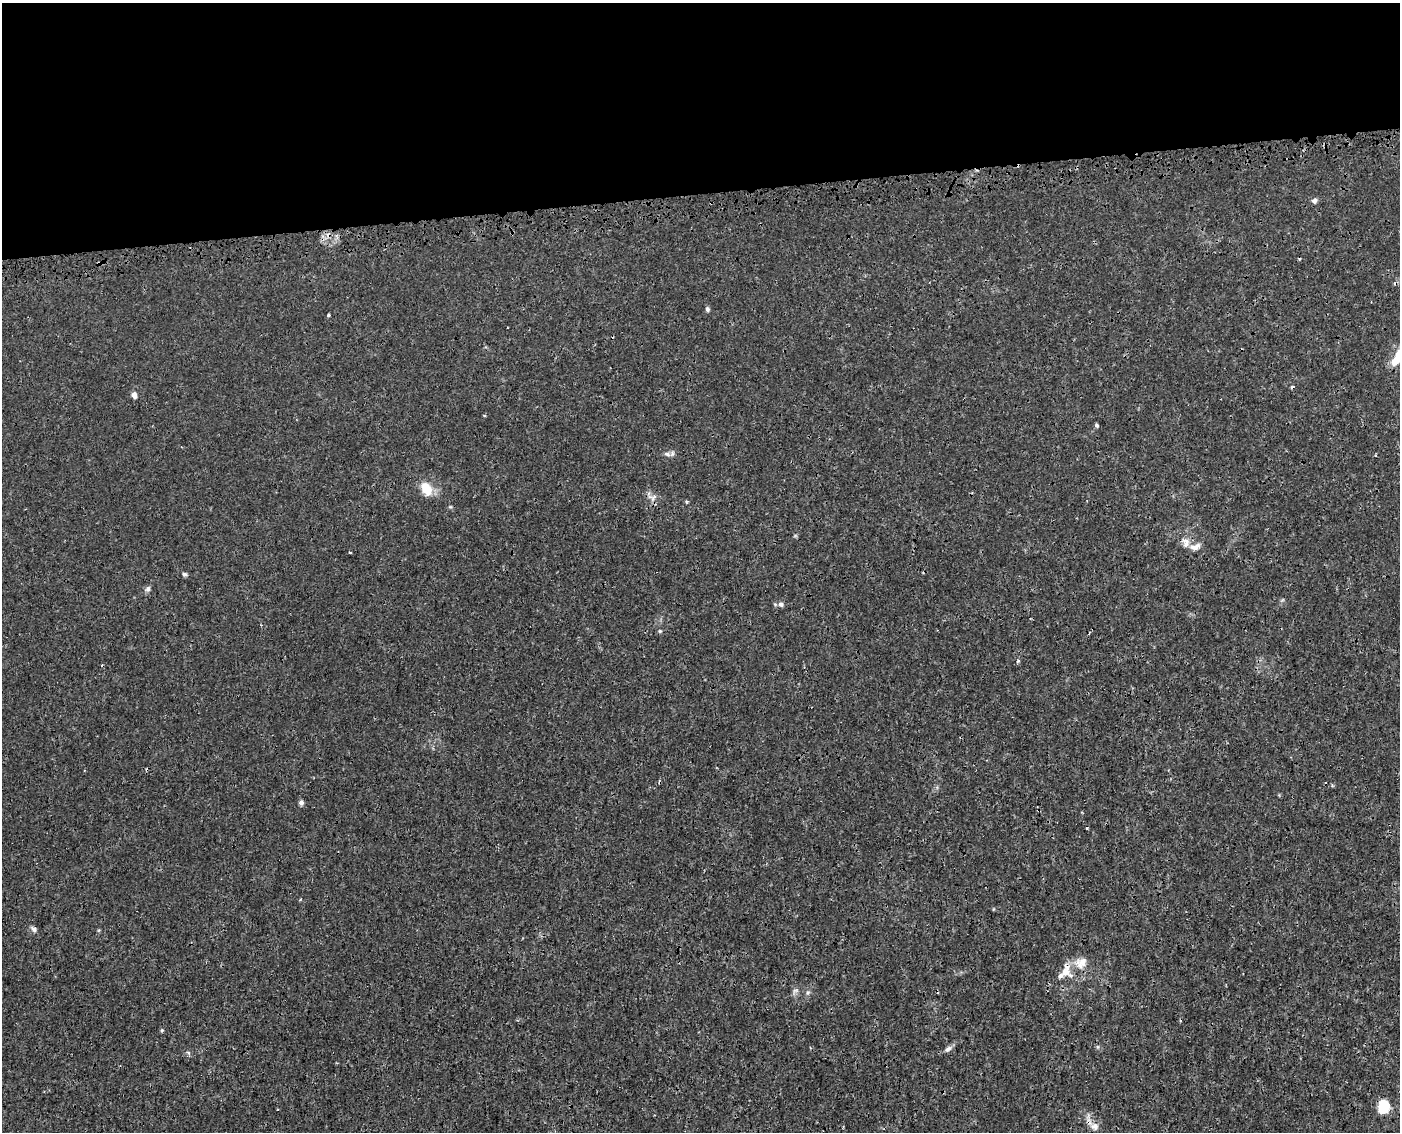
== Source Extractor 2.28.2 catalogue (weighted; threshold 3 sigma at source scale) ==
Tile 2 of 3 x 4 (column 2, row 1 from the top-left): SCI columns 1479-2876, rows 3443-4572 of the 4397 x 4623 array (HDU 1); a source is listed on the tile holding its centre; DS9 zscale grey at full resolution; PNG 1402 x 1134 px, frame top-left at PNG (2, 3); no overlay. Shown black and unused: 17% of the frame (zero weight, under 3 of 4 exposures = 7% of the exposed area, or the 3 px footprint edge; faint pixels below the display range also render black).
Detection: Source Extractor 2.28.2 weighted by HDU 2 'WHT'; one run over the whole footprint, this tile lists its part. Background 0.00133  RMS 8.8e-04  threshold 0.00394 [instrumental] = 3 sigma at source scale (4.5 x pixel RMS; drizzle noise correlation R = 1.50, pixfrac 1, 0.0396/0.0396 arcsec/px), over >= 5 px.
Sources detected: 33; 5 cosmic-ray / hot-pixel residue — not listed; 2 inside a brighter listed object's ellipse — not listed separately; the other 26 listed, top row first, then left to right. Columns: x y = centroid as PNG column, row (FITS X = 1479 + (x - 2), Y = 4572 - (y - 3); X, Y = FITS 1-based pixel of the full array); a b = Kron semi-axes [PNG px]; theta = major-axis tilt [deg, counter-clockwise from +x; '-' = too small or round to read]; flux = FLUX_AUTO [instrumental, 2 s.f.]
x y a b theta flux
1314 201 7 5 69 0.26
707 309 6 5 - 0.19
328 315 3 3 - 0.13
1399 355 15 9 84 1.3
134 395 7 5 -78 0.45
1097 425 5 4 - 0.16
667 454 10 5 -19 0.28
426 489 12 8 -54 2
653 497 12 8 22 0.44
686 501 5 3 - 0.097
1186 541 16 8 -24 0.66
184 574 6 4 -4 0.16
148 589 8 6 46 0.23
781 604 7 7 - 0.27
660 631 5 4 - 0.097
1018 661 4 4 - 0.11
301 802 6 5 - 0.26
34 929 8 6 -49 0.26
1081 963 19 13 43 1.1
1066 971 21 14 -83 1.3
795 990 7 4 1 0.17
808 992 6 4 19 0.13
162 1030 5 4 - 0.097
948 1049 10 6 42 0.31
1383 1107 13 10 72 2.5
1094 1126 12 10 -5 0.55
Overlapping masked pixels (flux is a lower limit): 1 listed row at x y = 1066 971
Isophote crosses this tile's border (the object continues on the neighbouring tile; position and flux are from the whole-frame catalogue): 1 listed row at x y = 1399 355